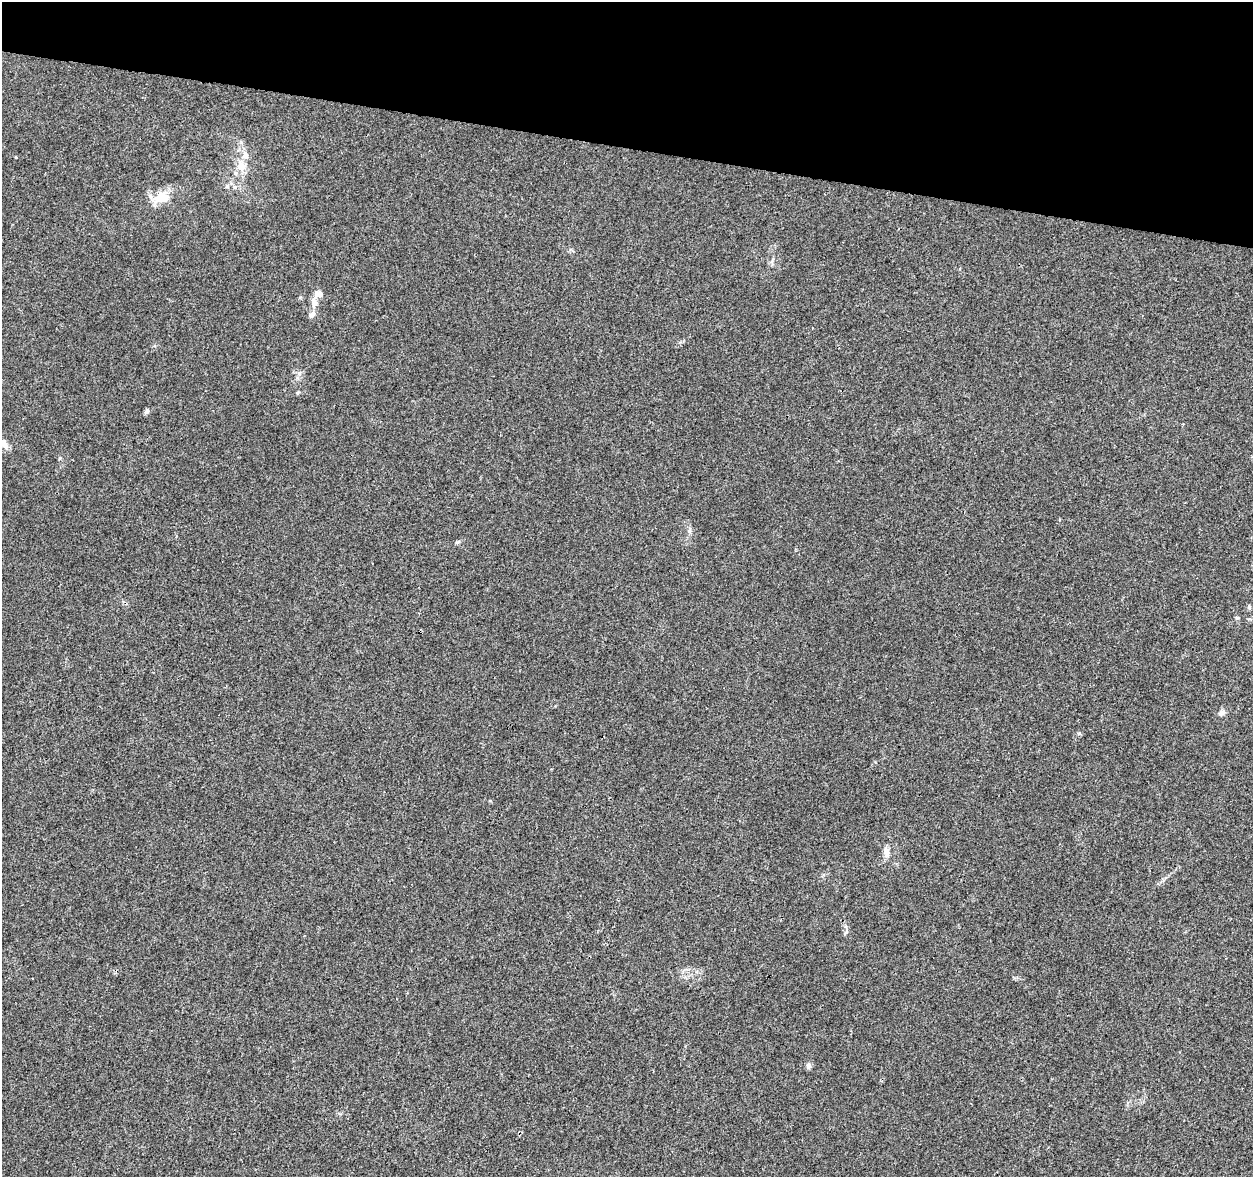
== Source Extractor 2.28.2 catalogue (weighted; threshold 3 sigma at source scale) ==
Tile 2 of 4 x 4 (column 2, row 1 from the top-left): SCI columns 1252-2502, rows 3748-4922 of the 5013 x 5207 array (HDU 1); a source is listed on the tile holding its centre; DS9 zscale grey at full resolution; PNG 1255 x 1179 px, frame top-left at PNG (2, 2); no overlay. Shown black and unused: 12% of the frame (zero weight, under 3 of 4 exposures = <1% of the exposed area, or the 3 px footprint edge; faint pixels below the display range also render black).
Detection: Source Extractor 2.28.2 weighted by HDU 2 'WHT'; one run over the whole footprint, this tile lists its part. Background 0.00629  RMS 0.0027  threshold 0.0124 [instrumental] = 3 sigma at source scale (4.5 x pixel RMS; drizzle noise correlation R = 1.50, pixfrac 1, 0.0396/0.0396 arcsec/px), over >= 5 px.
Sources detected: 16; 2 inside a brighter listed object's ellipse — not listed separately; the other 14 listed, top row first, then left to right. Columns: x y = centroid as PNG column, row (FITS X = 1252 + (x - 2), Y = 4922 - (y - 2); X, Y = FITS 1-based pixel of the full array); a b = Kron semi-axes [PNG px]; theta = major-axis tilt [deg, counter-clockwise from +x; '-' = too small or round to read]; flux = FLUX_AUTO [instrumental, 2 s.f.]
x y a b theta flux
245 155 11 8 -84 1.9
241 166 10 9 - 3.3
161 198 21 13 15 5.8
314 302 16 8 -86 2.1
298 392 6 3 20 0.32
147 412 9 5 41 0.59
4 444 13 7 -51 1.8
689 530 7 4 45 0.55
1249 607 6 5 - 0.47
1237 618 5 3 - 0.3
1222 713 10 6 28 1.1
886 852 15 7 -79 1.6
846 932 7 4 38 0.44
809 1066 8 6 -89 0.88
Isophote crosses this tile's border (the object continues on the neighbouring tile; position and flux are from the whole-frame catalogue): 1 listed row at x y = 4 444
Unlisted compact peaks at least as high as the median listed source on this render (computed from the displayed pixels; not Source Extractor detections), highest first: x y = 1079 733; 457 542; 16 157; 299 373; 60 458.